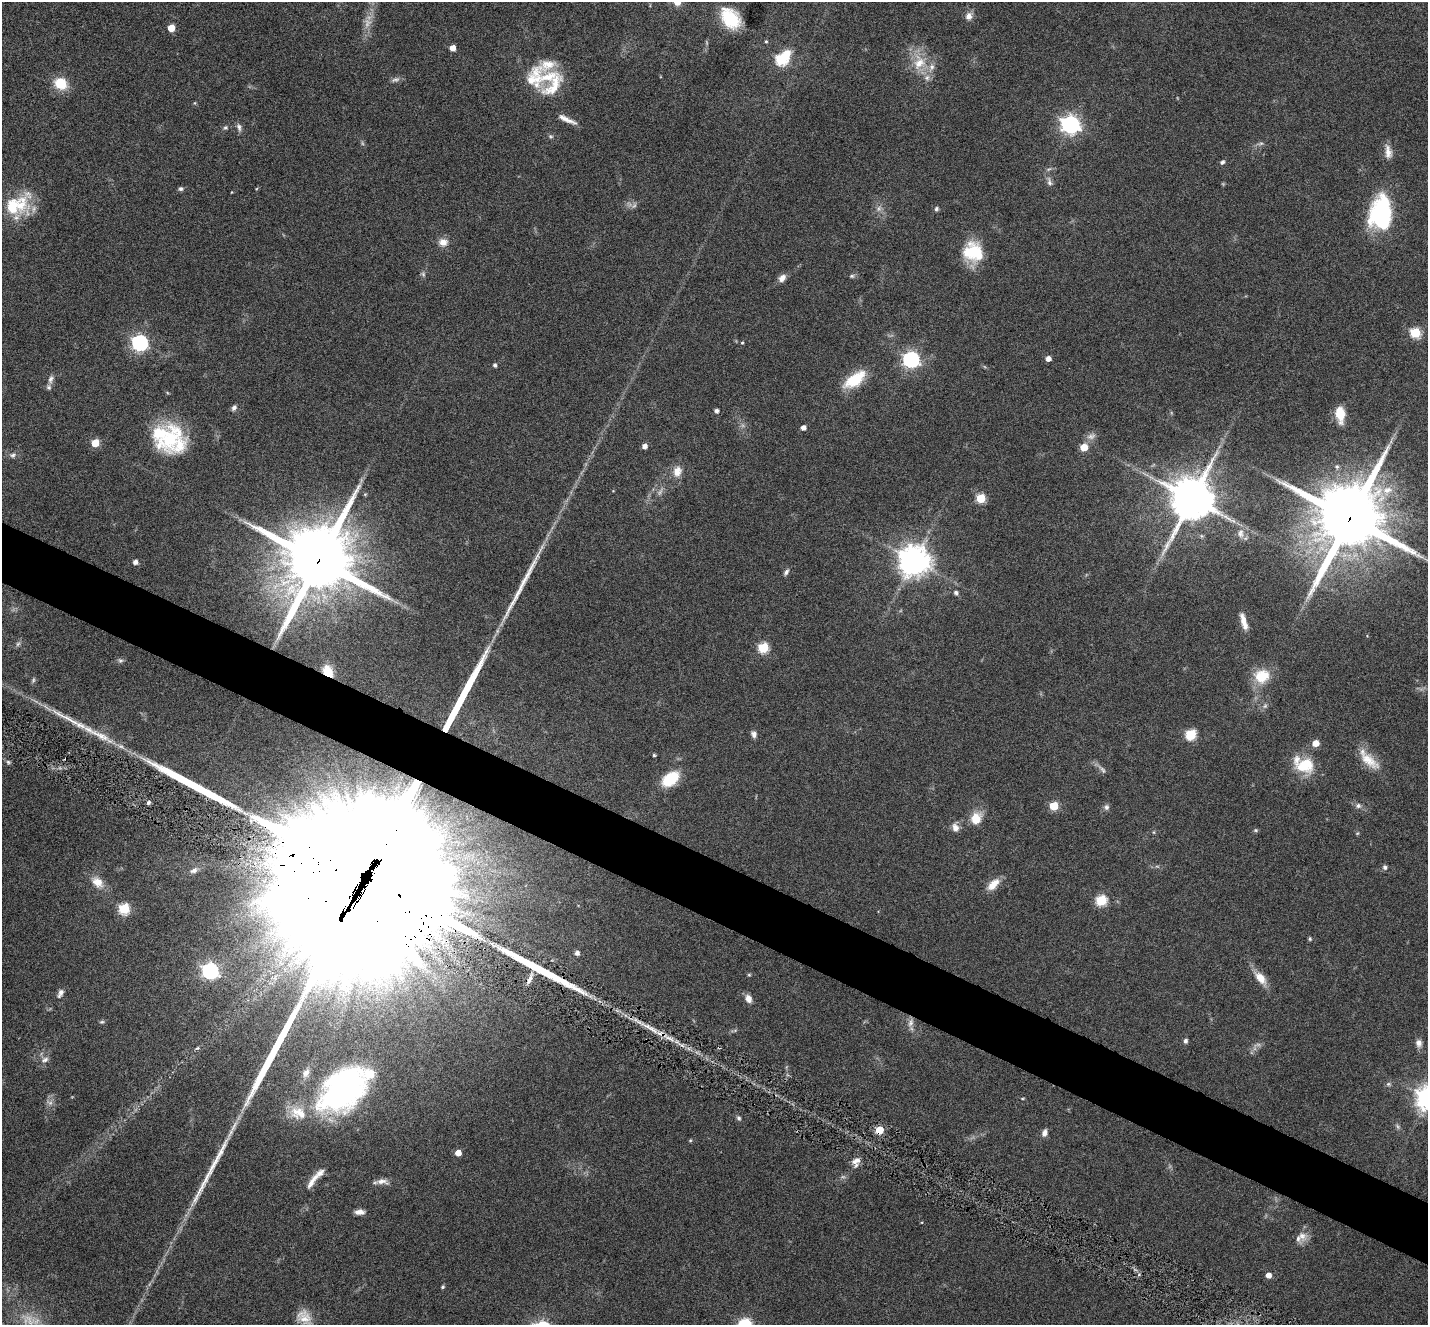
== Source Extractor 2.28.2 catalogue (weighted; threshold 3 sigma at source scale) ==
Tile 6 of 4 x 4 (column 2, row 2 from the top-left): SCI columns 1509-2934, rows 2936-4258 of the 5796 x 5871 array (HDU 1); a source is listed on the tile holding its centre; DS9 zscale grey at full resolution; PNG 1430 x 1327 px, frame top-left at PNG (2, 2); no overlay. Shown black and unused: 5% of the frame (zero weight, under 5 of 9 exposures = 5% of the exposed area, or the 3 px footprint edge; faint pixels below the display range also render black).
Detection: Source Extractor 2.28.2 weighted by HDU 2 'WHT'; one run over the whole footprint, this tile lists its part. Background 0.0535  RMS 0.0043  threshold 0.0177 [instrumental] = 3 sigma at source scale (4.09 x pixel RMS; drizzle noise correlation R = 1.36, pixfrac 0.8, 0.05/0.05 arcsec/px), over >= 5 px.
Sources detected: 166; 13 too faint to see at this stretch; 5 inside a brighter object's white glare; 6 long thin detections or spike segments (spike, bleed or trail) — not listed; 15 inside a brighter listed object's ellipse — not listed separately; the other 127 listed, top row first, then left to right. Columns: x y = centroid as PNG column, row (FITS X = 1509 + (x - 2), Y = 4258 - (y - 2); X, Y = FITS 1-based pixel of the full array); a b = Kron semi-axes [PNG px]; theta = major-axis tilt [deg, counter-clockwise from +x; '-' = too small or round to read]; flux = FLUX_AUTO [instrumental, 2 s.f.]
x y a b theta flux
677 2 9 8 - 4
969 16 10 8 61 2.6
730 18 24 17 -52 17
171 28 5 5 - 8.7
766 41 4 4 - 0.56
452 48 5 4 - 4.1
782 59 9 6 45 45
919 62 24 19 82 11
534 78 32 24 78 14
395 80 13 6 15 1.5
61 83 14 12 -29 11
195 103 6 4 90 0.42
567 119 25 6 -25 3.3
1070 124 7 7 - 190
239 127 12 6 -78 1.6
225 128 7 6 - 0.86
551 136 7 5 -3 0.75
1261 143 10 5 14 1.1
1388 152 19 8 -80 3.4
1222 162 7 5 40 0.95
1049 182 14 6 -73 1.9
181 189 7 5 12 0.92
231 192 4 2 - 0.25
17 206 33 24 34 20
879 208 9 8 - 1.8
936 209 6 5 - 0.85
1383 209 32 22 -68 32
443 242 12 10 0 3.7
971 251 25 17 71 16
423 274 9 6 -80 1
852 276 8 5 0 0.9
782 278 10 7 47 2.5
1415 333 6 5 - 28
140 343 7 7 - 110
742 343 4 4 - 0.49
911 359 7 6 - 130
1048 359 5 4 - 2.5
495 365 5 4 - 1
51 379 13 7 72 1.9
855 379 29 14 36 14
234 408 8 6 56 1.3
716 411 4 4 - 1.4
1340 414 17 9 -84 8.7
803 428 5 5 - 2.1
1091 436 14 9 20 2.3
170 439 47 25 53 24
95 443 5 5 - 12
644 446 5 5 - 2.3
1084 447 5 5 - 9.7
13 455 10 7 25 1.5
677 471 16 11 75 4.4
1387 490 16 12 32 6.6
365 494 5 4 - 0.42
981 498 5 5 - 19
1192 499 15 13 61 1500
1350 518 22 21 - 4000
1241 533 14 9 -89 2.8
318 561 23 22 - 3900
914 561 10 9 - 710
135 562 5 5 - 1.9
786 572 9 5 56 1.2
956 593 6 5 - 1.1
1244 621 22 7 -74 4.2
18 644 8 5 53 1.1
763 648 6 5 - 29
328 672 10 7 -60 10
1262 676 21 18 14 11
1265 706 7 6 - 1
754 734 8 6 -69 1.7
1191 735 6 6 - 20
101 736 46 9 -27 11
1315 743 5 5 - 6
654 755 4 3 - 0.52
1368 760 32 13 -39 8.5
8 762 7 5 -85 0.78
1305 765 24 19 10 14
1102 769 17 6 -46 1.8
670 779 16 10 38 18
148 803 5 4 - 1.1
1054 806 5 5 - 17
1358 806 8 7 - 1.5
1106 807 8 7 - 1.3
976 818 15 12 67 7.1
955 827 11 8 -70 2.6
1256 830 6 5 - 0.64
1154 832 5 3 - 0.39
1357 833 5 4 - 0.47
1157 866 6 4 -18 0.63
1385 867 7 6 - 1.1
194 870 12 7 24 1.9
97 882 17 12 -43 5.4
375 882 110 95 39 21000
993 884 17 9 45 5.4
1101 900 6 5 - 30
124 909 6 5 - 32
1310 939 5 4 - 0.58
577 953 5 4 - 1.7
210 971 7 6 - 140
749 975 5 4 - 0.46
1260 978 19 10 -48 5.7
529 980 14 6 61 2.3
60 993 12 6 66 1.7
748 999 9 7 -64 2.9
102 1022 6 5 - 0.69
911 1023 14 8 75 2.5
662 1034 18 7 -21 4.8
1185 1041 6 5 - 1.1
1419 1043 10 8 -89 2.3
197 1048 6 4 43 0.64
45 1060 11 7 20 1.8
1388 1084 6 5 - 0.82
343 1089 61 39 42 100
1022 1098 5 3 - 0.37
739 1118 7 5 -62 0.89
879 1130 5 5 - 13
1044 1133 9 6 71 2.1
690 1140 5 4 - 0.43
458 1153 5 4 - 4.2
856 1162 14 9 70 3
312 1181 29 7 57 4.2
382 1181 18 7 -5 2.8
359 1212 10 5 1 2.5
1302 1236 16 12 -53 3.6
1268 1275 5 4 - 3.4
442 1287 5 4 - 0.62
304 1317 22 15 -51 6.8
745 1324 6 5 - 42
Overlapping masked pixels (flux is a lower limit): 6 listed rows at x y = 1350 518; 318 561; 328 672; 375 882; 662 1034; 879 1130
Isophote crosses this tile's border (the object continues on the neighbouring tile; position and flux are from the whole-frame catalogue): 3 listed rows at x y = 677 2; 304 1317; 745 1324